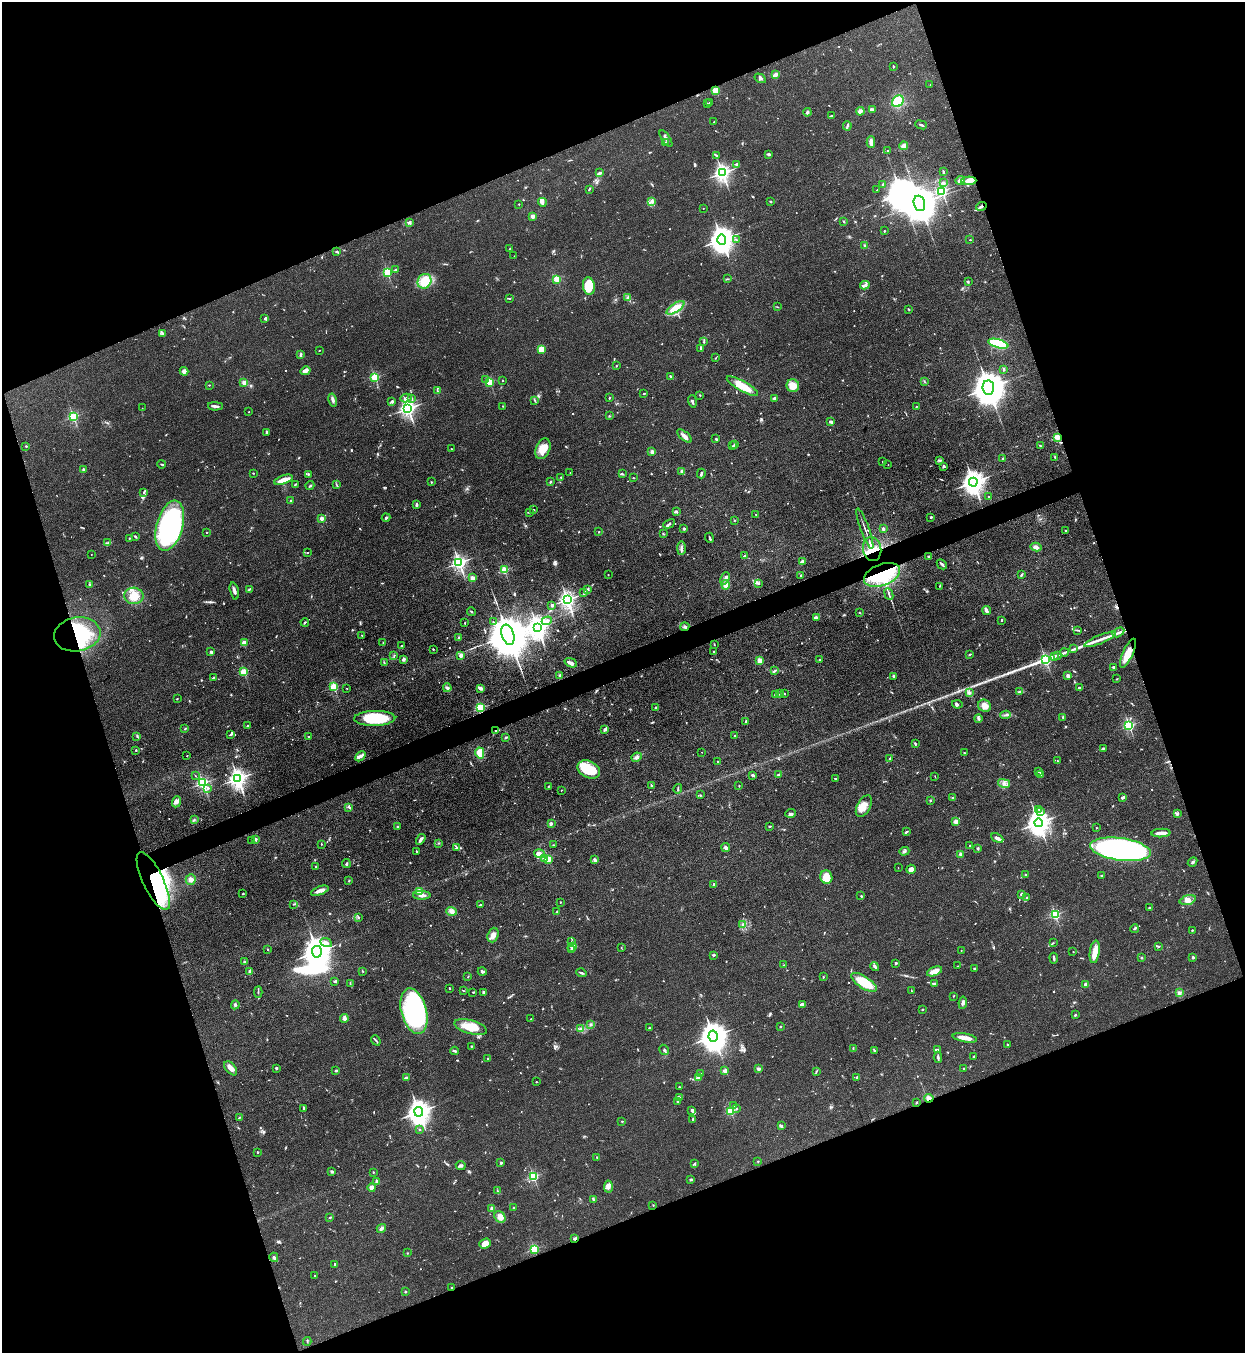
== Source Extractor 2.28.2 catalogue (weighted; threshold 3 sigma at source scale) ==
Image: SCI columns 308-5278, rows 37-5440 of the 5457 x 5478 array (HDU 1 of 3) = the unmasked area's bounding box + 8 px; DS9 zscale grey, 4 x 4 block average (1 PNG px = mean of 4 x 4 image px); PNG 1247 x 1355 px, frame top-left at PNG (2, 2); each listed source drawn as its Kron ellipse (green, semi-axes under 4 px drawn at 4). Shown black and unused: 41% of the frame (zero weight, under 3 of 4 exposures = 5% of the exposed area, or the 3 px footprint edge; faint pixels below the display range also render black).
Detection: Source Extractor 2.28.2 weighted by HDU 2 'WHT'. Background 0.0726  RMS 0.0059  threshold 0.0264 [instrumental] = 3 sigma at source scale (4.5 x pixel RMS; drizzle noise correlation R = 1.50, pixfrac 1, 0.05/0.05 arcsec/px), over >= 5 px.
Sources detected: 936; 6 too faint to see at this stretch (4 x 4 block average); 7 inside a brighter object's white glare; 6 cosmic-ray / hot-pixel residue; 1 long thin detection or spike segment (spike, bleed or trail) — neither listed nor drawn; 32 coinciding with a brighter row at this scale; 36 inside a brighter listed object's ellipse — not listed separately; of the other 848, all 500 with FLUX_AUTO >= 2.04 (the completeness limit of this list) listed and drawn (348 fainter detections not listed), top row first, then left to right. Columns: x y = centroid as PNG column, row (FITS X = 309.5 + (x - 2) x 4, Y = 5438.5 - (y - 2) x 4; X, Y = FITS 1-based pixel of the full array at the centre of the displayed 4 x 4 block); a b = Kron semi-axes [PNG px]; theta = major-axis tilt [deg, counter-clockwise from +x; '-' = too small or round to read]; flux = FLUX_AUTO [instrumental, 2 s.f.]
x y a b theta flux
893 66 2 2 - 2.7
775 75 4 2 - 15
760 78 6 3 -31 6.5
930 85 2 2 - 2.1
715 90 3 3 - 28
898 101 6 5 - 71
710 102 3 2 - 2.5
707 104 2 2 - 2.2
872 109 3 2 - 5.6
860 111 4 3 - 13
807 112 4 3 - 5.9
831 116 3 2 - 2.4
714 122 2 2 - 3.7
921 125 6 2 -20 6.4
847 126 4 2 - 5
666 138 9 2 -56 10
871 142 5 3 - 18
665 143 2 2 - 3.9
904 146 4 3 - 16
888 150 2 2 - 3.2
769 154 4 2 - 6.1
716 155 4 2 - 4.2
736 164 2 2 - 23
943 172 4 2 - 5.6
599 173 3 2 - 11
722 173 3 2 - 1400
960 180 4 3 - 8.5
969 181 7 4 2 18
944 183 2 2 - 8.8
883 184 3 2 - 6.8
589 189 4 2 - 4.4
877 190 2 2 - 2.5
942 191 2 2 - 640
652 201 4 3 - 9.6
770 201 2 2 - 3.3
542 202 4 3 - 14
919 203 8 5 -73 11000
519 204 2 2 - 4.9
981 206 5 3 - 7.7
703 208 2 2 - 2.2
533 216 2 2 - 77
843 221 2 2 - 2.1
409 222 3 2 - 5.5
884 231 2 2 - 10
722 240 5 4 - 3700
736 240 3 2 - 3
970 240 2 2 - 6.3
864 245 2 2 - 3
509 249 3 2 - 2.1
337 251 3 3 - 3.8
514 256 2 2 - 2.4
395 270 2 2 - 4.4
387 272 2 2 - 370
557 279 2 2 - 200
727 279 2 2 - 2.1
424 281 8 6 56 87
968 282 4 2 - 2.9
865 285 5 3 - 9
589 286 9 6 -82 87
509 298 2 2 - 2.6
628 298 4 3 - 7.8
777 307 4 2 - 2.1
675 308 10 4 34 54
908 309 3 2 - 3.3
265 319 3 2 - 3.7
162 333 2 2 - 2.1
704 342 2 2 - 3.7
998 344 10 3 -16 270
541 349 4 3 - 47
701 349 3 2 - 3.5
319 350 2 2 - 2.2
300 355 3 2 - 5.2
715 358 3 2 - 2.2
616 366 2 2 - 2.9
1004 369 3 2 - 5.2
184 371 4 3 - 13
305 371 5 3 - 19
670 376 3 2 - 3.8
375 377 2 2 - 340
486 380 2 2 - 12
502 380 2 2 - 7.2
924 381 3 2 - 2.5
490 382 2 2 - 250
244 383 2 2 - 89
209 385 2 2 - 2.8
742 386 18 5 -30 68
793 386 6 6 - 52
988 388 7 5 -82 9000
437 391 3 2 - 3.2
644 393 3 2 - 2.2
700 395 2 2 - 2.1
406 398 5 2 - 7.3
412 398 3 2 - 2.8
609 398 2 2 - 3.7
774 398 3 2 - 5.7
333 400 7 3 -76 11
535 400 3 2 - 3
392 401 3 3 - 5.1
692 401 6 2 -74 8.7
215 406 7 2 -2 9.2
502 406 2 2 - 2.2
916 407 3 2 - 3.2
142 408 2 2 - 2
408 408 3 3 - 1400
249 412 2 2 - 3.3
609 416 2 2 - 3.1
73 417 2 2 - 480
830 422 4 2 - 8.3
267 432 4 2 - 3.8
684 436 9 3 -41 16
1057 437 2 2 - 130
716 439 2 2 - 17
735 444 3 2 - 12
1040 445 3 2 - 2.4
26 446 2 2 - 3.4
733 446 2 2 - 3.4
451 449 2 2 - 3
543 449 11 7 66 60
652 452 2 2 - 63
1055 457 2 2 - 3
1003 458 2 2 - 10
940 460 2 2 - 2.7
883 462 2 2 - 3.7
161 464 4 2 - 3.8
888 465 2 2 - 2.4
944 466 2 2 - 5.4
83 469 2 2 - 6.1
682 471 3 2 - 7.2
253 473 2 2 - 2.8
570 473 2 2 - 2.8
701 473 5 2 - 7.1
308 474 3 2 - 4.3
622 474 3 2 - 3.7
561 477 2 2 - 2.2
633 478 2 2 - 2.9
284 480 10 3 18 41
431 482 3 2 - 2.5
551 482 4 2 - 3.3
973 482 4 4 - 2700
296 484 3 2 - 3.4
336 484 3 2 - 2.6
310 486 4 2 - 5.3
144 492 3 2 - 3
989 497 2 2 - 12
291 501 2 2 - 6.3
416 505 4 2 - 11
533 510 2 2 - 3.6
530 512 3 2 - 3.3
677 512 3 2 - 3.4
756 514 3 2 - 2.8
931 517 2 2 - 5.9
321 518 2 2 - 64
386 518 4 2 - 5.4
734 520 2 2 - 2.4
669 524 6 3 27 5.8
170 526 26 13 74 960
684 529 2 2 - 5.3
865 529 21 2 -70 11
883 529 2 2 - 38
1066 531 2 2 - 2.7
207 532 2 2 - 5.7
599 532 2 2 - 4.9
663 534 3 2 - 2.7
135 537 4 2 - 4.4
129 538 2 2 - 2.7
710 538 5 2 - 4.9
108 543 3 2 - 4.8
1036 547 6 3 -12 9.7
681 548 7 2 89 11
872 549 12 9 -78 77
307 553 2 2 - 3.2
91 554 2 2 - 2.3
744 556 3 2 - 7.4
929 556 2 2 - 4.9
802 562 4 2 - 19
459 563 2 2 - 1300
942 564 6 2 -46 9.5
504 570 2 2 - 210
608 575 2 2 - 2.2
801 575 2 2 - 7.2
882 575 19 10 21 260
1021 575 4 2 - 4.7
472 578 2 2 - 74
725 578 6 3 67 9.7
758 583 3 2 - 3.5
89 584 3 2 - 3.6
725 585 5 4 - 19
940 586 3 2 - 2.3
249 589 3 2 - 5.5
588 589 3 2 - 3.2
234 591 8 2 -76 15
584 593 4 2 - 4.6
889 594 6 2 -67 5.8
134 596 9 8 - 46
567 600 3 2 - 1400
552 605 2 2 - 32
471 611 4 2 - 3.4
987 611 4 2 - 11
860 613 2 2 - 2.2
816 617 4 2 - 11
1002 620 2 2 - 11
547 621 5 2 - 7.2
305 622 4 2 - 3.5
493 622 2 2 - 2.4
465 623 2 2 - 2.3
685 627 4 3 - 6.6
538 628 4 3 - 2300
1077 630 3 2 - 3.7
1118 632 6 2 30 8.4
77 634 23 17 9 270
362 635 2 2 - 2.1
508 635 10 6 -74 23000
458 638 2 2 - 2.3
1100 639 17 2 22 29
383 642 2 2 - 2.1
244 643 3 3 - 26
714 644 3 2 - 2.4
402 646 3 2 - 3.7
433 649 2 2 - 2.5
1074 649 4 2 - 6.3
713 651 2 2 - 2.4
211 652 2 2 - 34
1064 652 4 2 - 5.9
1128 653 15 5 65 56
970 654 3 2 - 3.7
394 655 2 2 - 2.8
461 655 2 2 - 59
1057 655 2 2 - 3
1055 656 2 2 - 2.5
403 659 3 2 - 13
819 660 2 2 - 4.8
1046 660 3 2 - 600
760 661 3 3 - 30
384 662 3 2 - 2.4
571 663 6 3 -22 14
1113 667 3 3 - 4.7
774 671 4 2 - 4.9
244 672 2 2 - 210
560 676 2 2 - 45
894 676 4 2 - 11
1068 676 2 2 - 23
213 678 3 2 - 3.1
1117 679 2 2 - 3.1
334 687 2 2 - 310
347 688 2 2 - 4.1
447 688 4 3 - 9.5
480 688 3 2 - 27
1079 688 3 2 - 5.4
1019 692 4 2 - 9.9
969 693 3 2 - 7.8
779 694 3 2 - 4.1
784 694 2 2 - 3.1
776 695 3 2 - 6
177 699 3 2 - 2.1
957 704 5 2 - 6.1
984 706 7 6 - 28
656 707 4 2 - 3.8
480 708 2 2 - 470
1005 715 5 2 - 5.3
1063 717 2 2 - 5.3
375 718 20 7 1 160
978 718 4 2 - 5.9
746 721 3 2 - 3.9
248 726 4 2 - 3.9
1129 726 2 2 - 560
185 728 4 2 - 3.1
605 729 4 2 - 9.8
495 731 4 2 - 4.1
230 734 4 2 - 4.6
137 736 3 2 - 3.5
309 736 2 2 - 2.4
735 736 2 2 - 4.6
506 737 4 2 - 3.3
915 744 3 2 - 4.5
1103 748 3 2 - 2.8
136 750 2 2 - 2.7
702 752 2 2 - 2.3
480 753 5 4 - 47
964 753 2 2 - 7.5
187 756 2 2 - 2.6
360 756 6 3 43 11
637 757 5 3 - 9.7
890 758 4 2 - 3.2
717 761 2 2 - 2.7
1057 761 2 2 - 4.1
589 769 12 8 -26 91
1039 771 3 2 - 5.7
1040 774 2 2 - 2.8
195 775 3 2 - 2.1
753 775 3 2 - 6.6
779 775 4 2 - 14
935 777 2 2 - 2.2
238 778 3 3 - 2000
835 779 3 2 - 5.8
203 783 2 2 - 780
1004 783 6 3 -14 12
651 786 3 2 - 4.9
739 786 2 2 - 2.9
548 787 2 2 - 3.4
208 788 2 2 - 5.5
678 789 5 2 - 3.3
561 790 2 2 - 2.4
700 795 2 2 - 3.9
1123 797 4 2 - 9.9
952 798 2 2 - 3.2
930 801 2 2 - 3.3
176 802 6 3 68 11
864 806 12 6 62 33
349 807 4 2 - 6.6
1039 809 2 2 - 3.2
1041 812 3 3 - 5.9
791 813 5 2 - 7
1177 814 4 3 - 6.5
194 819 2 2 - 2.3
956 822 4 3 - 15
1038 823 4 4 - 2900
552 824 3 2 - 4
770 826 2 2 - 4.4
397 827 2 2 - 6.7
1096 828 2 2 - 7.5
906 832 4 2 - 4.8
1161 833 9 2 2 33
997 838 6 4 -25 12
255 839 2 2 - 35
421 839 6 2 56 14
252 841 2 2 - 2.1
439 843 2 2 - 2.1
321 844 2 2 - 6.8
554 845 3 2 - 2.3
970 845 2 2 - 2.2
726 847 4 3 - 9.3
456 848 4 2 - 3.8
977 849 3 2 - 4.1
1120 849 30 11 -8 1300
416 851 3 2 - 3
904 851 5 2 - 6.3
539 854 5 4 - 14
960 854 3 2 - 6.4
544 859 2 2 - 80
548 859 2 2 - 160
595 860 3 2 - 9.5
1193 862 5 2 - 5.9
346 863 4 2 - 6.1
316 866 2 2 - 7
898 868 2 2 - 2.7
911 869 5 4 - 15
1025 875 2 2 - 2.5
1102 876 3 2 - 4.4
826 877 7 6 - 54
191 880 5 5 - 15
153 881 32 10 -64 570
349 881 2 2 - 2.6
714 884 2 2 - 21
320 891 9 3 21 20
420 892 2 2 - 110
243 894 2 2 - 3.4
1021 894 3 2 - 3.7
422 895 8 3 0 15
861 896 3 2 - 2.8
1027 898 3 2 - 4
1188 900 8 4 17 20
560 902 2 2 - 2
294 904 3 2 - 3.6
480 905 3 2 - 3.3
1149 908 2 2 - 4.4
452 911 5 4 - 12
557 911 3 2 - 2.7
1055 915 2 2 - 480
359 917 3 2 - 2.4
743 924 3 2 - 3.6
1134 929 4 2 - 4.6
1192 930 3 2 - 2.7
493 935 7 5 70 22
572 942 2 2 - 2.2
326 943 6 3 -24 13
1053 943 3 2 - 2
1158 946 2 2 - 5.7
572 947 5 3 - 20
621 947 3 2 - 2.1
268 949 2 2 - 2.6
572 950 2 2 - 28
961 950 2 2 - 2.4
317 952 6 5 - 4900
1073 952 2 2 - 3.8
1095 952 11 5 81 39
714 955 3 2 - 5.6
1193 957 2 2 - 26
1054 958 5 2 - 7.3
1141 958 2 2 - 15
245 962 2 2 - 2.4
896 963 2 2 - 23
784 965 3 2 - 3.4
875 966 5 2 - 8.2
958 966 2 2 - 2.7
975 968 3 2 - 4
362 971 2 2 - 2.4
934 971 8 4 22 32
250 972 3 2 - 13
482 972 4 3 - 8.2
581 973 5 2 - 6.7
468 977 2 2 - 2.6
823 977 2 2 - 2.8
335 981 4 3 - 4.2
864 982 14 6 -33 110
350 984 3 2 - 2.5
934 984 3 3 - 6
1086 984 2 2 - 18
449 988 2 2 - 2.4
463 991 2 2 - 2
911 991 3 2 - 2.4
258 992 6 2 87 4.7
473 992 2 2 - 3.5
484 992 2 2 - 35
1179 993 2 2 - 88
953 996 2 2 - 2.1
963 1003 6 3 81 8.4
802 1004 4 2 - 13
235 1005 4 3 - 6
923 1009 2 2 - 2.4
414 1011 23 12 -75 610
1075 1015 2 2 - 4.7
344 1019 4 4 - 11
531 1019 2 2 - 3.1
590 1024 3 2 - 4
471 1027 17 6 -16 82
780 1027 2 2 - 12
649 1028 2 2 - 3.9
581 1029 3 3 - 6.7
713 1036 6 4 -77 5700
965 1038 12 3 -10 41
376 1040 5 2 - 4.8
1007 1044 2 2 - 4.4
471 1046 2 2 - 2.5
853 1048 2 2 - 2.2
664 1050 5 3 - 6.8
937 1050 4 2 - 11
454 1051 4 2 - 6.5
874 1051 3 2 - 5.5
973 1056 2 2 - 3.7
938 1057 5 2 - 6.2
488 1058 3 2 - 2.5
231 1068 8 4 -49 21
276 1068 2 2 - 20
758 1069 2 2 - 55
964 1069 2 2 - 3.8
336 1071 2 2 - 16
725 1071 2 2 - 20
816 1072 3 2 - 2.5
700 1074 2 2 - 42
857 1077 2 2 - 5.4
406 1078 3 2 - 11
698 1078 3 3 - 23
536 1082 2 2 - 2.8
679 1087 2 2 - 3.8
679 1098 4 3 - 4.8
929 1098 5 4 - 17
677 1102 2 2 - 2.6
916 1102 3 2 - 3
733 1106 3 2 - 4.3
736 1108 3 2 - 4.3
304 1109 3 2 - 2.7
692 1110 3 3 - 9.6
731 1111 2 2 - 250
419 1112 4 4 - 3200
240 1117 4 2 - 2.9
693 1119 3 2 - 3.9
622 1121 2 2 - 7.6
781 1126 4 3 - 5.2
420 1130 2 2 - 2.4
258 1152 2 2 - 11
597 1157 2 2 - 8.9
758 1161 2 2 - 2.2
501 1163 2 2 - 23
695 1164 3 2 - 3.3
461 1166 5 3 - 9.5
332 1172 2 2 - 11
373 1172 2 2 - 6.3
533 1177 2 2 - 450
691 1179 3 3 - 4.4
377 1181 2 2 - 43
372 1187 4 4 - 17
608 1187 6 4 87 13
497 1190 3 2 - 2.9
593 1199 3 2 - 3.5
653 1205 2 2 - 2.2
513 1207 2 2 - 2.3
492 1208 2 2 - 69
330 1217 3 2 - 2.5
500 1217 6 5 - 35
381 1229 5 2 - 13
575 1239 3 2 - 7.1
485 1243 6 4 20 40
534 1249 2 2 - 370
407 1253 2 2 - 2.1
274 1257 5 3 - 7.2
335 1265 4 2 - 4.9
315 1276 2 2 - 7.1
452 1288 3 2 - 3.1
405 1292 2 2 - 19
307 1341 4 2 - 2.6
Overlapping masked pixels (flux is a lower limit): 12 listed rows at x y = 715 90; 981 206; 1057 437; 872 549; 882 575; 77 634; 480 708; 495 731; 153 881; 929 1098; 575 1239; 452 1288
Diffuse or blended objects may show on this block-average render without a row.